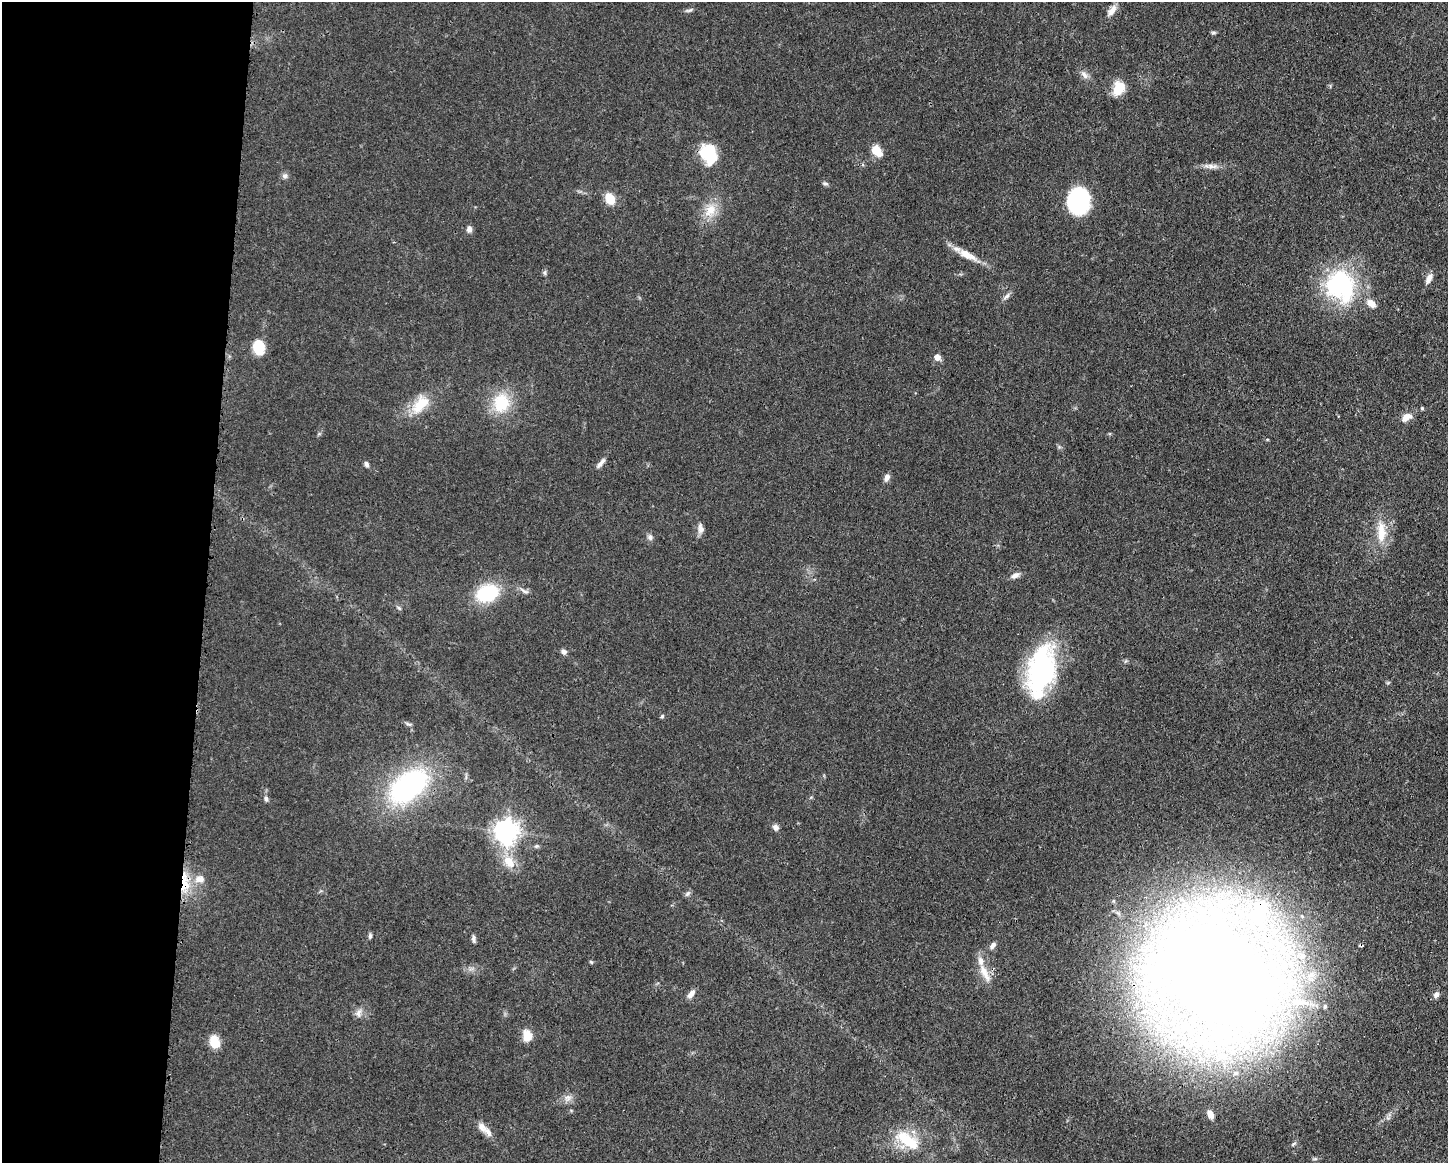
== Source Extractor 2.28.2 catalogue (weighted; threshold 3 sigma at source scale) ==
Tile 4 of 3 x 4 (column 1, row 2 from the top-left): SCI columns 117-1562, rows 2325-3485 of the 4683 x 4649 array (HDU 1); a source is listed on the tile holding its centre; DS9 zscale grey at full resolution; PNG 1450 x 1165 px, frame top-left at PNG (2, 2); no overlay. Shown black and unused: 14% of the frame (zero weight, under 3 of 4 exposures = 1% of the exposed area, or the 3 px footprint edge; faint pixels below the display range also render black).
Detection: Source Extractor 2.28.2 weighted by HDU 2 'WHT'; one run over the whole footprint, this tile lists its part. Background 0.0591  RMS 0.0043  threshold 0.0194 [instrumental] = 3 sigma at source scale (4.5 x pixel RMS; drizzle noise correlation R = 1.50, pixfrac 1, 0.05/0.05 arcsec/px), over >= 5 px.
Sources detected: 75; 2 inside a brighter object's white glare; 1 cosmic-ray / hot-pixel residue — not listed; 4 inside a brighter listed object's ellipse — not listed separately; the other 68 listed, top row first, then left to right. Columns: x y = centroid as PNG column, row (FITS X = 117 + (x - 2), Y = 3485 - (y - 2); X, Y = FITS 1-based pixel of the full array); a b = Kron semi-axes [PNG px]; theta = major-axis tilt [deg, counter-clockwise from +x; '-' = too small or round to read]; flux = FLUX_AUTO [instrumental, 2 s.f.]
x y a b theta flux
689 10 11 4 17 0.99
1112 11 15 7 54 3.1
1213 33 8 4 0 0.69
1084 75 13 7 -53 2.2
1119 88 16 12 66 8.3
876 150 8 5 -48 16
708 153 19 14 -68 22
1212 166 18 6 -5 2.7
285 176 8 7 - 1.3
825 183 8 5 -20 0.86
610 199 10 8 -63 8.8
1079 201 21 17 89 48
710 210 20 14 46 7.7
469 229 8 6 85 1.8
967 255 29 9 -28 6.7
545 273 8 4 82 0.78
1429 279 14 6 62 2.7
1341 285 34 30 -62 58
1006 296 12 5 45 1.5
1371 303 13 8 -35 3.6
258 347 13 10 -77 13
937 357 6 5 - 3.1
501 403 27 23 82 16
420 404 29 16 50 11
1422 408 5 4 - 0.51
1406 417 16 8 34 3.5
600 463 16 5 49 2
366 464 6 5 - 1.3
887 477 10 6 65 1.9
700 528 14 7 -86 2.3
1381 532 32 12 -89 9.7
650 537 8 7 - 1.4
1015 575 11 6 27 2.1
487 593 28 20 20 20
399 608 7 4 -45 0.67
564 652 7 7 - 1.3
1044 671 52 24 88 78
662 716 5 4 - 0.6
409 724 11 3 -17 0.88
408 786 47 26 37 76
266 799 8 5 -87 1.1
776 827 9 7 -35 1.4
506 832 9 9 - 260
536 846 6 5 - 0.74
509 862 19 13 -55 7.4
200 879 15 11 8 4.7
185 884 22 11 -88 9.9
687 894 9 4 45 0.95
1259 913 50 27 65 47
370 936 7 5 89 0.83
474 939 9 5 -83 1.2
992 946 10 6 50 1.5
1302 956 10 10 - 3.9
591 962 6 4 -44 0.51
984 972 29 8 -65 5.7
1216 977 63 55 -38 1900
691 994 11 6 50 2.4
1436 995 9 7 60 1.6
1298 1002 36 13 -2 15
358 1013 11 8 80 2.2
527 1036 10 8 -89 7.1
214 1042 11 8 -73 11
568 1098 10 7 15 2.2
1210 1114 7 5 -65 3.3
488 1132 17 8 -45 3.3
907 1140 30 16 -32 15
1293 1144 8 4 28 0.79
1315 1159 7 4 0 0.69
Overlapping masked pixels (flux is a lower limit): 3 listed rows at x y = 185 884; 1259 913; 1216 977